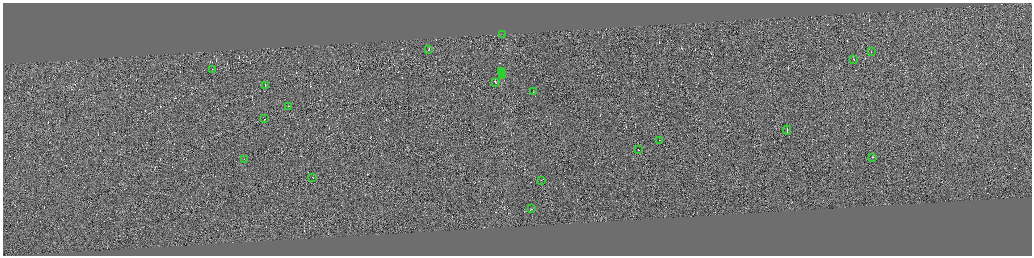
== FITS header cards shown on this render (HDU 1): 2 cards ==
NAXIS1  =                 4117
NAXIS2  =                 1013

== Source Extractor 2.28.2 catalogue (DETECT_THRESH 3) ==
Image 4117 x 1013 px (HDU 1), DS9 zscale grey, zoomed out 1/4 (1 PNG px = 4 x 4 image px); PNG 1034 x 258 px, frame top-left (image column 3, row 1010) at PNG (3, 3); each listed source drawn as its Kron ellipse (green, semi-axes under 4 px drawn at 4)
Background -0.00215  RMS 1.7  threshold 5.17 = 3 sigma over >= 5 px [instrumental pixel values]
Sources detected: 478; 457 cannot appear on this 1/4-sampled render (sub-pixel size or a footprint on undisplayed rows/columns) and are neither listed nor drawn; the other 21 listed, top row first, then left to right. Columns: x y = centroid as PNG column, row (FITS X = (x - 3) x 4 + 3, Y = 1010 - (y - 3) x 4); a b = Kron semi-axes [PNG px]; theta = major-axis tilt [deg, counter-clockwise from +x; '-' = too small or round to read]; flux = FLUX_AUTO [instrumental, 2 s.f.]
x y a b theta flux
502 34 2 1 - 460000
429 49 2 1 - 4400
871 52 2 1 - 2500
853 59 2 1 - 7700
212 69 2 1 - 2400
502 72 2 1 - 3900
502 73 2 1 - 4700
502 75 2 1 - 3800
495 82 3 1 - 6700
265 85 2 1 - 3000
533 92 2 1 - 2000
288 106 2 1 - 3300
265 119 2 1 - 4200
787 130 4 1 - 8700
660 140 2 1 - 3600
638 150 2 1 - 2900
873 157 2 1 - 5100
244 159 2 1 - 5700
313 177 2 1 - 940
541 180 2 1 - 4100
532 209 2 1 - 5500
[457 sub-pixel or undisplayed-footprint detections neither listed nor drawn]